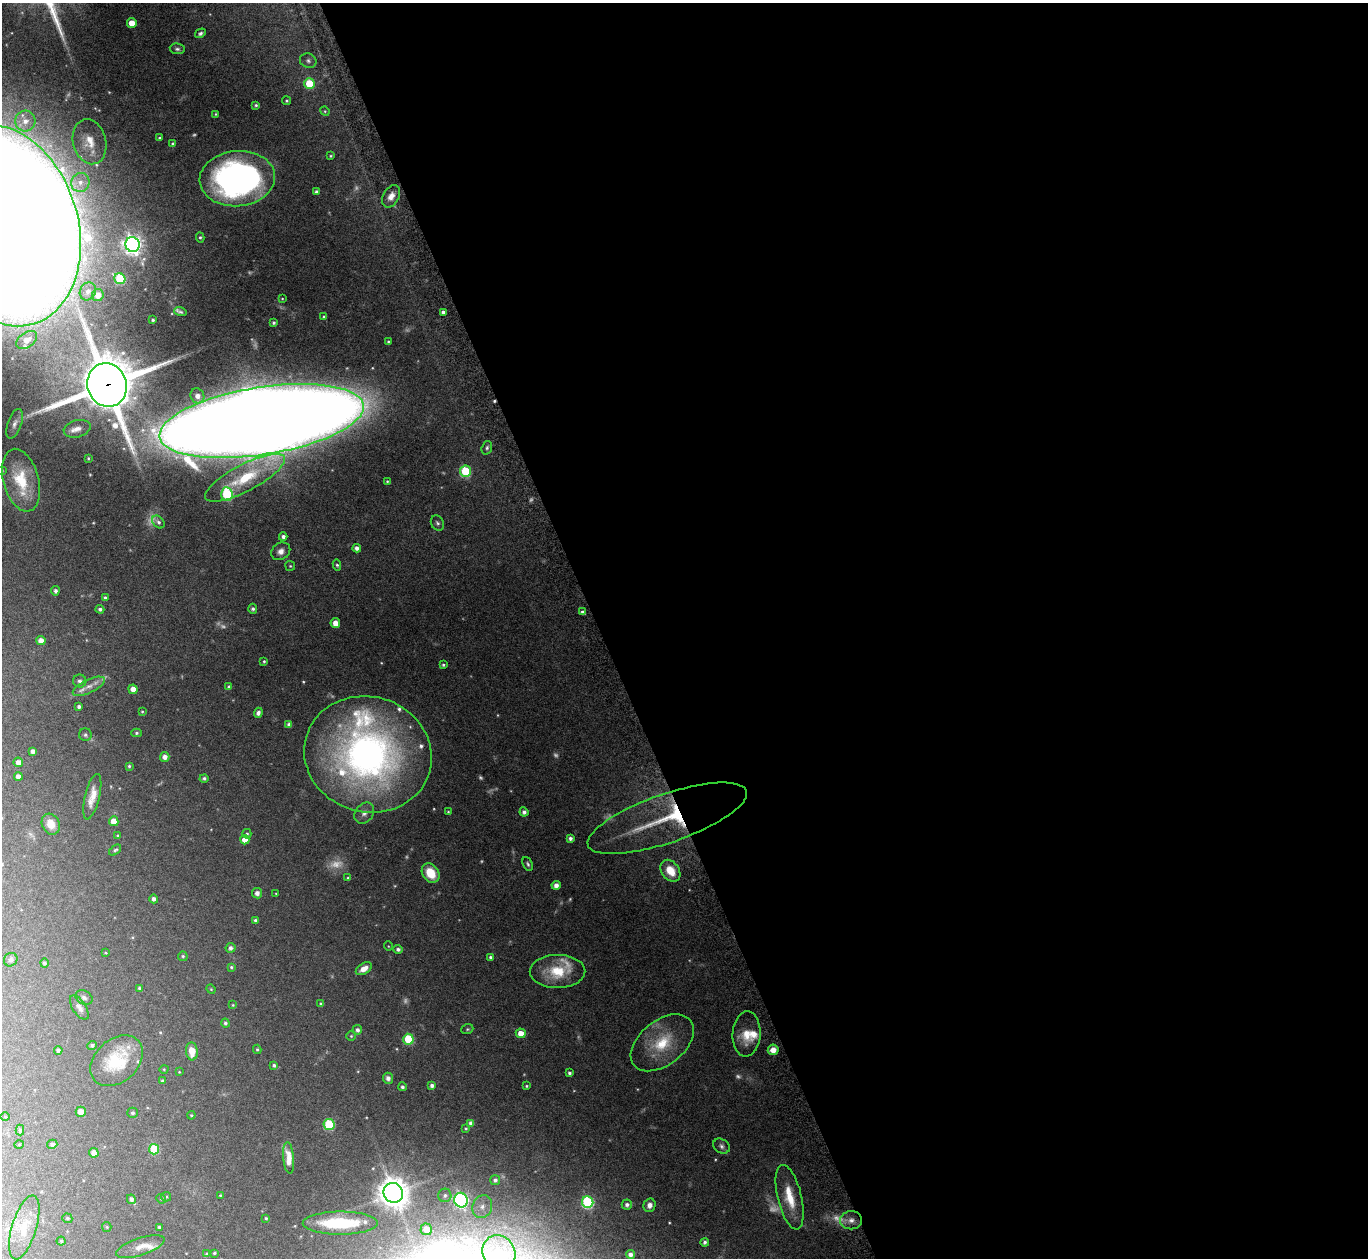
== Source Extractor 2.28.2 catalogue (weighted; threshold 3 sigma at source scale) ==
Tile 8 of 4 x 4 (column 4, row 2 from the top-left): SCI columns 4142-5507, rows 2703-3958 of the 5553 x 5541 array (HDU 1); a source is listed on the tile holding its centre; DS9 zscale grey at full resolution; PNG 1370 x 1260 px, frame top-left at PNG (2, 3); each listed source drawn as its Kron ellipse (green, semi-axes under 4 px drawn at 4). Shown black and unused: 56% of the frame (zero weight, under 8 of 15 exposures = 4% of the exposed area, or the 3 px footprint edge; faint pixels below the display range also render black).
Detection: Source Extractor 2.28.2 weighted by HDU 2 'WHT'; one run over the whole footprint, this tile lists its part. Background 0.0798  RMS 0.0027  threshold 0.0112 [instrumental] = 3 sigma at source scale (4.09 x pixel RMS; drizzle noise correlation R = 1.36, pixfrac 0.8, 0.05/0.05 arcsec/px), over >= 5 px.
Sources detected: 211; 18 too faint to see at this stretch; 1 inside a brighter object's white glare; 1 cosmic-ray / hot-pixel residue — neither listed nor drawn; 10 inside a brighter listed object's ellipse — not listed separately; the other 181 listed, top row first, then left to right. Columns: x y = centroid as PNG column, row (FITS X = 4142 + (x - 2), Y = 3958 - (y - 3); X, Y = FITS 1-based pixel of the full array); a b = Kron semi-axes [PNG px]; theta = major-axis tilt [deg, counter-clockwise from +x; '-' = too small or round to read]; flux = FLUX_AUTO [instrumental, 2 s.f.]
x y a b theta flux
132 23 5 4 - 3.4
200 33 5 4 - 0.58
177 49 7 5 -9 0.57
308 61 8 7 - 0.73
309 84 5 5 - 10
287 101 4 4 - 0.35
256 105 3 3 - 0.38
325 111 5 4 - 0.28
216 114 3 3 - 0.23
25 121 10 10 - 2.6
160 138 3 3 - 0.37
90 142 23 16 -76 5.1
173 144 4 3 - 0.57
331 156 3 3 - 0.27
237 179 38 27 5 84
80 182 9 9 - 1.9
316 192 4 4 - 0.72
391 196 12 8 61 2
3 225 103 74 -72 3300
200 237 5 4 - 0.39
132 244 7 7 - 130
120 279 6 5 - 14
88 291 9 8 - 1.5
98 295 6 6 - 2.2
282 299 4 3 - 0.22
180 312 6 3 -18 0.5
443 312 4 4 - 0.87
324 317 4 3 - 0.44
153 320 3 3 - 0.38
274 323 4 3 - 0.46
27 340 11 7 36 2.4
388 342 4 3 - 0.3
107 385 22 19 -73 1600
197 396 8 6 -62 1.6
262 421 103 33 9 2300
15 424 15 7 71 1.2
77 429 14 8 15 1.7
487 448 7 5 72 0.55
88 458 3 2 - 0.27
2 471 4 4 - 0.3
465 471 6 5 - 17
245 478 44 13 28 13
21 480 32 18 -74 9.4
387 481 3 3 - 0.24
227 494 7 6 - 20
158 522 7 5 -44 0.72
437 523 8 6 -60 0.62
283 537 4 4 - 0.98
357 548 4 4 - 1.1
281 551 10 8 32 1.4
337 565 5 4 - 0.44
290 566 5 5 - 0.32
55 591 4 4 - 0.76
105 598 4 3 - 0.57
100 609 4 4 - 0.64
253 609 5 4 - 0.65
582 612 4 4 - 0.58
335 623 5 4 - 2.1
41 640 4 4 - 1.9
264 661 3 3 - 0.28
443 665 4 4 - 0.45
80 681 6 6 - 0.65
89 686 17 6 25 2
229 687 4 4 - 0.57
133 689 5 4 - 2.1
79 707 4 4 - 0.79
142 712 4 3 - 0.27
258 713 5 4 - 0.82
289 724 4 4 - 0.79
137 733 5 4 - 0.43
85 735 6 6 - 0.58
33 751 4 4 - 1
368 754 64 57 -16 110
165 757 5 5 - 1.4
18 762 5 4 - 1.8
129 766 4 3 - 0.38
18 776 4 4 - 1.6
204 778 4 4 - 0.58
92 797 23 7 76 3.1
448 812 4 3 - 0.27
524 812 4 4 - 0.95
364 813 11 9 52 1.5
667 818 84 24 19 23
114 821 5 4 - 3.2
51 824 11 8 -63 3.2
247 834 5 4 - 0.37
118 835 4 3 - 0.25
570 838 4 4 - 0.82
245 840 5 4 - 2.4
115 850 7 4 38 0.49
528 864 7 4 -64 0.53
670 871 12 8 -54 4.3
431 873 10 8 -55 5.9
348 878 4 3 - 0.36
556 885 4 4 - 1.4
257 893 5 5 - 1.2
276 894 3 3 - 0.19
154 899 4 4 - 0.85
256 921 4 3 - 0.71
388 946 5 3 - 0.19
230 948 5 5 - 0.9
398 949 5 4 - 0.79
106 953 4 3 - 0.2
183 956 5 4 - 0.36
490 957 4 4 - 0.52
11 960 7 6 - 0.71
44 963 4 4 - 0.53
231 967 4 3 - 0.36
364 969 9 5 32 2.1
558 971 28 16 0 8.8
139 988 4 4 - 0.54
211 989 5 4 - 0.24
84 998 9 6 -27 0.75
321 1004 4 4 - 0.54
233 1005 4 4 - 0.25
79 1008 14 6 -57 1.3
225 1023 4 4 - 0.46
467 1029 6 4 20 0.35
357 1030 5 4 - 0.9
521 1033 5 4 - 2.9
747 1034 22 14 87 4.9
351 1036 5 5 - 0.32
408 1039 5 5 - 13
662 1043 36 22 38 11
92 1045 4 4 - 0.52
257 1049 4 3 - 0.34
58 1050 4 4 - 0.54
773 1050 5 5 - 2.2
192 1051 9 6 -85 3.6
117 1061 30 21 42 12
274 1065 4 4 - 0.55
164 1069 5 3 - 0.2
179 1072 3 2 - 0.16
569 1073 4 3 - 0.56
388 1078 5 5 - 0.83
162 1081 3 3 - 0.45
432 1086 4 4 - 0.86
526 1086 4 3 - 0.3
402 1087 4 4 - 0.6
81 1112 5 5 - 2.4
133 1113 5 5 - 0.56
191 1115 4 4 - 0.28
5 1117 4 3 - 0.2
471 1123 4 4 - 1.1
329 1124 5 5 - 16
466 1128 3 3 - 0.27
20 1130 5 4 - 0.43
19 1144 4 3 - 0.18
52 1144 5 4 - 0.66
721 1146 9 6 -35 0.8
154 1149 5 5 - 11
94 1153 5 4 - 2.1
289 1158 16 5 -84 2.9
495 1180 5 5 - 0.7
393 1193 10 9 - 350
220 1195 3 2 - 0.2
445 1195 7 6 - 0.68
166 1197 5 4 - 0.3
790 1197 33 12 -76 6.9
131 1199 5 4 - 0.82
161 1199 5 4 - 0.29
461 1200 7 6 - 57
588 1202 6 5 - 29
627 1205 5 5 - 0.85
650 1205 7 6 - 1.4
482 1207 11 9 70 2.3
67 1218 5 4 - 0.4
266 1218 3 3 - 0.31
851 1220 11 9 0 1.9
340 1223 37 11 0 15
24 1227 33 12 73 4.7
107 1227 5 4 - 0.29
159 1227 3 3 - 0.35
426 1229 6 6 - 3.5
61 1241 4 4 - 0.31
705 1242 4 4 - 0.68
140 1247 25 8 18 2.6
214 1253 4 3 - 0.28
499 1253 18 16 -62 8
207 1254 4 3 - 0.35
630 1254 4 4 - 1.1
Overlapping masked pixels (flux is a lower limit): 3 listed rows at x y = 107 385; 262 421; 667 818
Isophote crosses this tile's border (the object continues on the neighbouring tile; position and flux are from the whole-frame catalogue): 3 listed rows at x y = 3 225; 2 471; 499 1253